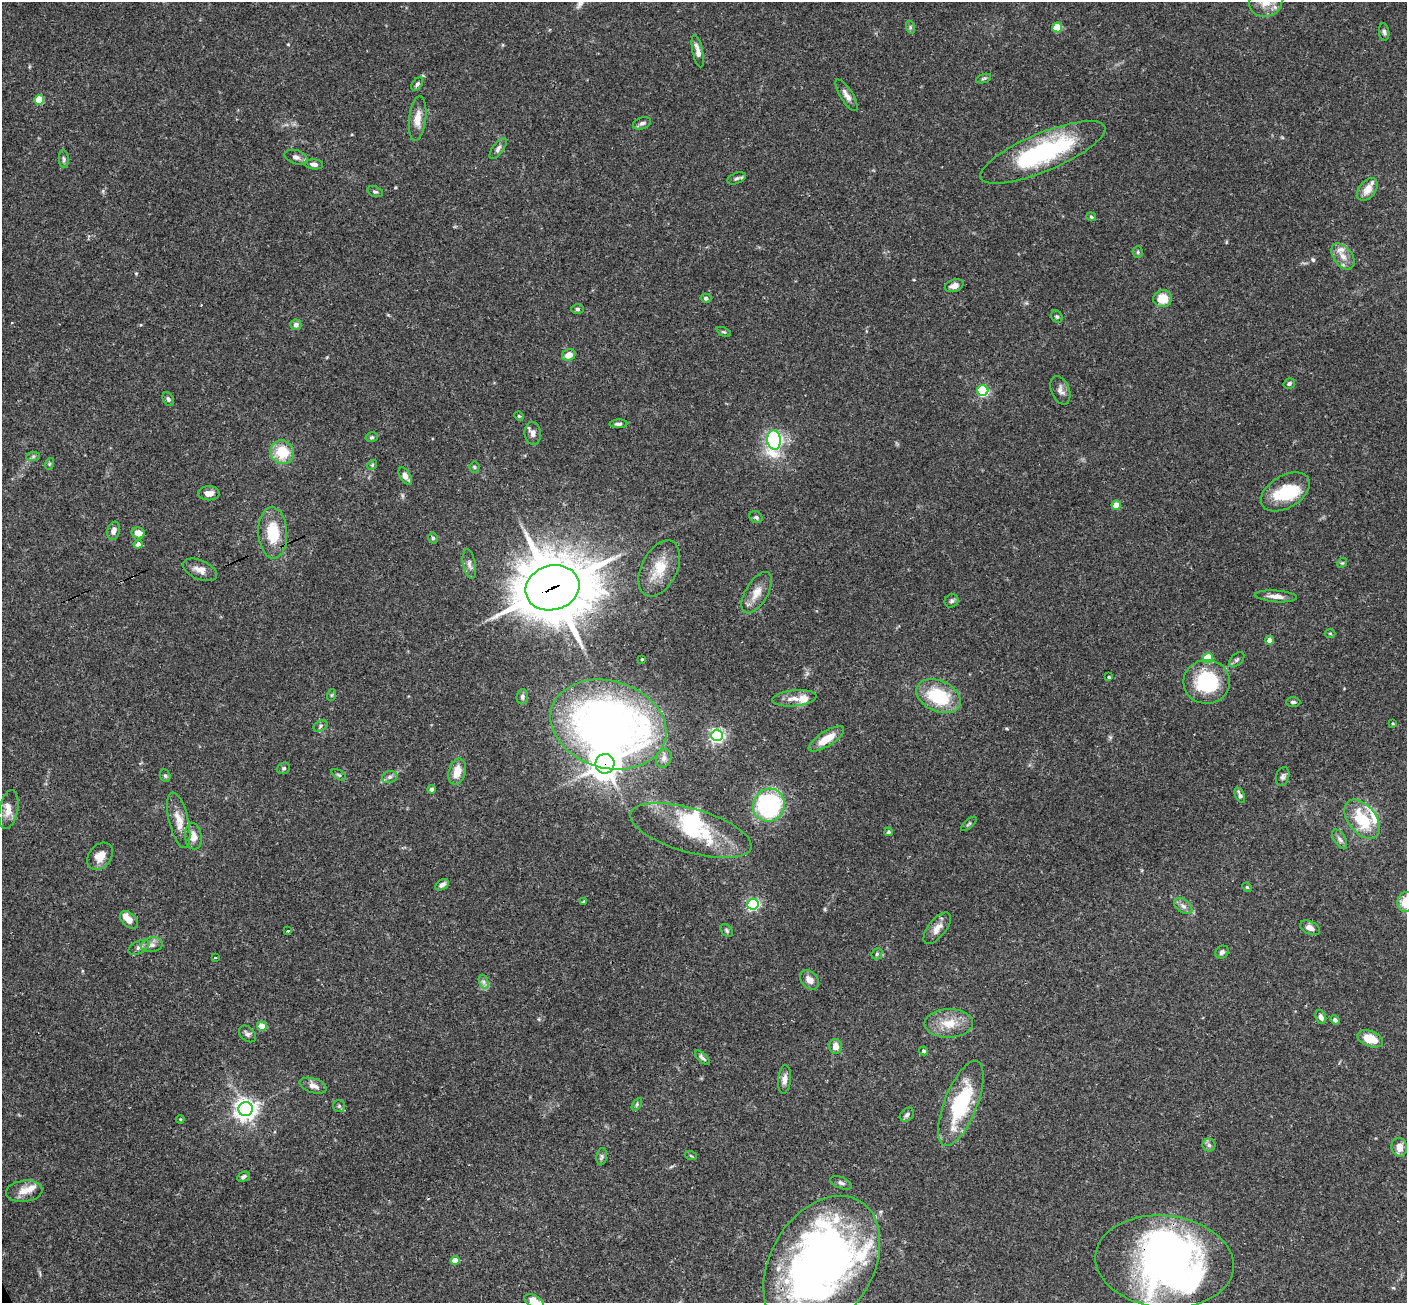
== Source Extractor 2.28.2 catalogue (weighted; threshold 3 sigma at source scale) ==
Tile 7 of 4 x 4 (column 3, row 2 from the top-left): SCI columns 2868-4272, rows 2914-4214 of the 5731 x 5696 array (HDU 1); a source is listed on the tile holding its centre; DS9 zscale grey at full resolution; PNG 1409 x 1305 px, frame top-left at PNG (2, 2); each listed source drawn as its Kron ellipse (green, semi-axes under 4 px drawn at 4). Shown black and unused: <1% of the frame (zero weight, under 3 of 4 exposures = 6% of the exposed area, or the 3 px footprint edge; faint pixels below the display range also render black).
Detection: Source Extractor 2.28.2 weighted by HDU 2 'WHT'; one run over the whole footprint, this tile lists its part. Background 0.0903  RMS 0.0037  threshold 0.0165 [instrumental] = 3 sigma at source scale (4.5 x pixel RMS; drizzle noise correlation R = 1.50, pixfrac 1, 0.05/0.05 arcsec/px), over >= 5 px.
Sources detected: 156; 5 inside a brighter object's white glare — neither listed nor drawn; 6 inside a brighter listed object's ellipse — not listed separately; the other 145 listed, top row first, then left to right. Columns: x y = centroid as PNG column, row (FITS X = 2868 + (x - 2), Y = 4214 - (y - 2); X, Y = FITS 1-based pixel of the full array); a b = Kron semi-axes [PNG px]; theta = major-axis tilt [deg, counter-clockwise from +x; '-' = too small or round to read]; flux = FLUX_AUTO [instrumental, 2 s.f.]
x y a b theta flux
1266 2 17 14 16 6.4
910 27 6 4 -73 0.67
1057 27 5 5 - 12
1384 32 8 5 -81 0.86
698 51 17 5 -79 2.2
983 79 8 3 19 0.62
417 84 7 5 53 0.8
847 95 18 6 -58 2.4
39 100 5 5 - 12
418 119 22 8 83 4.1
642 123 9 6 20 1.2
498 149 12 5 54 1.2
1043 152 67 19 23 49
296 157 12 7 -19 1.6
64 159 9 5 -85 0.82
314 164 9 5 -4 1.4
737 178 10 5 22 0.93
1367 189 13 8 52 4
375 192 8 5 -19 0.81
1091 217 5 4 - 0.52
1138 252 5 5 - 0.53
1343 256 15 9 -53 3.6
954 286 9 6 17 2
706 298 5 4 - 0.83
1163 299 9 8 - 6.4
578 309 6 5 - 0.74
1057 317 6 5 - 0.63
296 325 5 5 - 1.5
724 332 7 4 -26 0.54
569 355 7 5 25 3.5
1289 383 6 5 - 0.81
1060 390 15 9 -69 2
983 391 5 5 - 41
168 399 7 5 -61 0.8
519 416 5 4 - 0.41
618 424 9 4 0 0.99
533 433 11 8 -84 1.9
372 437 6 5 - 0.67
774 440 10 6 -83 100
282 452 12 11 - 11
33 456 7 4 1 0.74
49 464 6 3 71 0.43
372 465 5 4 - 0.47
474 467 5 5 - 0.56
405 476 9 5 -58 2.2
1285 492 27 16 31 16
209 493 10 7 0 2.5
1116 505 4 4 - 6.6
756 517 7 5 -35 0.8
114 531 9 6 75 1.9
138 533 6 5 - 3.3
273 533 26 14 -87 13
433 538 5 4 - 0.78
138 544 4 4 - 1.6
1342 563 5 4 - 0.45
469 564 15 6 -79 1.7
659 568 30 18 63 10
200 570 18 9 -23 3.1
552 588 27 22 15 2400
757 593 23 11 60 4.7
1276 596 21 6 -4 2.7
951 601 7 6 - 0.93
1330 633 5 3 - 0.34
1270 640 4 4 - 3
1208 658 5 5 - 14
642 659 3 3 - 0.62
1237 660 9 5 45 0.87
1109 677 3 3 - 0.42
1207 682 23 22 - 25
332 695 6 3 70 0.42
939 696 23 15 -25 21
522 697 7 5 83 0.95
794 698 22 8 6 3.8
1293 702 7 4 0 0.88
1393 723 3 3 - 0.39
608 724 59 43 -17 220
321 726 7 5 30 0.76
717 735 6 5 - 100
826 739 20 7 32 6.4
664 758 9 7 69 1.6
605 764 10 9 - 490
284 768 7 5 29 0.68
457 772 13 8 74 5.5
339 775 8 4 -35 0.55
165 776 6 5 - 0.62
390 777 8 6 17 1.1
1283 777 10 6 73 1
432 789 4 4 - 1
1240 795 8 4 -66 1.2
769 805 17 15 56 60
9 810 19 9 78 3.8
1362 819 22 14 -52 16
179 820 28 9 -77 5.2
969 824 9 3 42 0.56
691 830 63 22 -16 25
888 832 4 4 - 0.79
193 836 13 8 -83 3.3
1340 839 11 5 -58 1.3
100 856 15 11 52 4.1
442 885 7 5 31 1.6
1247 887 5 4 - 0.41
584 902 4 4 - 0.7
1406 902 10 8 78 5.6
753 904 6 5 - 59
1183 906 10 6 -37 1.5
129 920 11 6 -45 3
937 928 19 9 52 3.3
1310 928 10 6 -25 2.5
727 930 7 5 -52 0.69
288 931 3 3 - 0.76
152 945 11 7 9 1.9
139 947 11 6 27 1.5
1222 952 7 6 - 1.2
877 954 6 5 - 0.64
215 958 3 2 - 0.42
809 980 11 8 -47 2.7
484 982 7 4 -71 1
1321 1017 7 5 -69 1.5
1335 1020 5 4 - 0.86
949 1023 24 14 2 7.3
262 1026 5 4 - 8.6
247 1034 10 7 -42 1.3
1370 1039 13 7 -20 6.9
835 1046 7 6 - 2.9
924 1051 4 4 - 0.85
702 1058 9 3 -42 0.97
785 1079 14 6 85 2
313 1086 14 7 -18 2.4
961 1103 45 16 68 29
637 1104 7 4 60 0.58
339 1106 6 6 - 0.83
246 1109 7 7 - 270
907 1115 8 6 41 0.96
180 1119 4 3 - 0.31
1209 1145 6 6 - 1
1399 1147 9 8 - 3
691 1156 6 4 -19 0.52
602 1157 8 5 81 0.82
243 1177 7 4 26 1
841 1183 11 5 -22 1.1
24 1191 18 10 7 3.9
455 1260 4 4 - 3.7
1164 1262 69 46 -6 100
822 1264 74 51 59 220
534 1302 10 6 -28 5.9
Overlapping masked pixels (flux is a lower limit): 5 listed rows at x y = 552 588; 608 724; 605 764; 1164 1262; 822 1264
Isophote crosses this tile's border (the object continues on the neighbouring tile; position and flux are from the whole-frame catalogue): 5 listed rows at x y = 1266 2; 1406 902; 1164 1262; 822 1264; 534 1302
Unlisted compact peaks at least as high as the median listed source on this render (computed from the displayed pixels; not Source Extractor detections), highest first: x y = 1313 260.